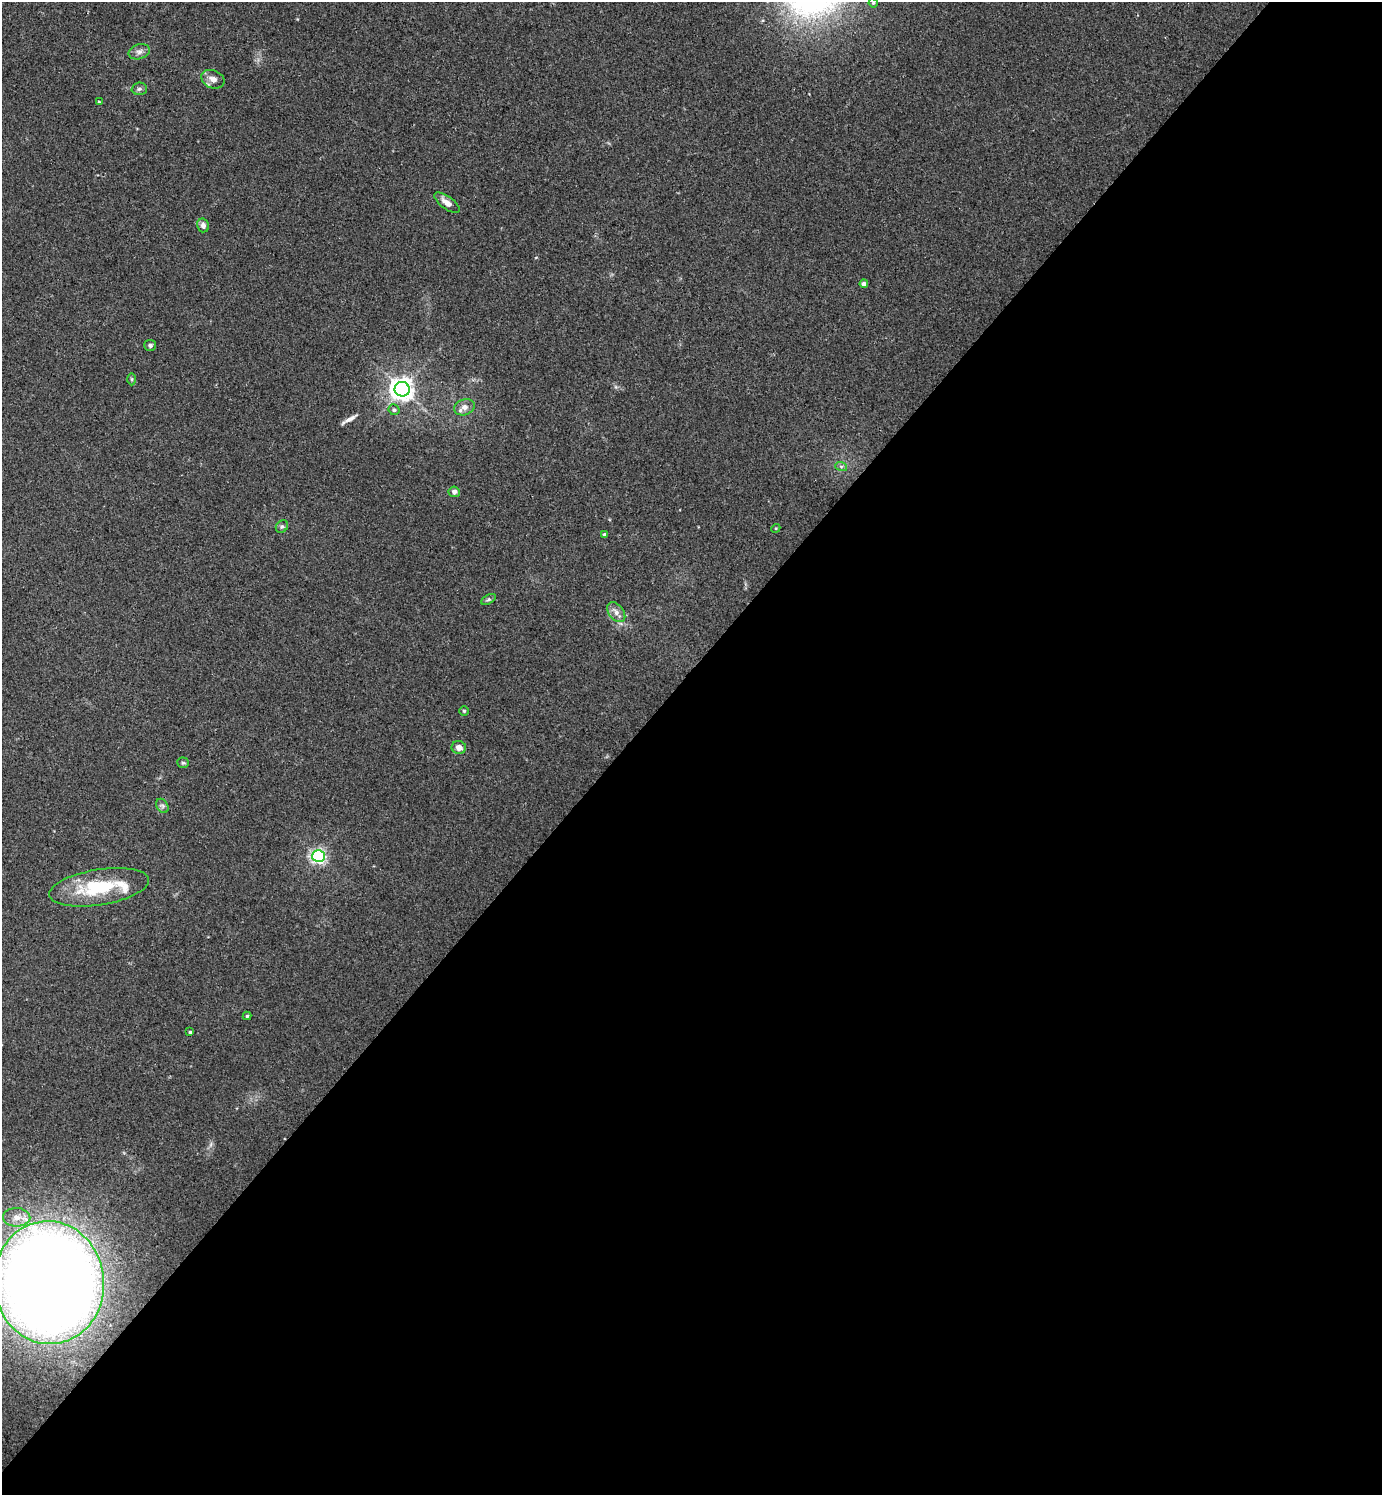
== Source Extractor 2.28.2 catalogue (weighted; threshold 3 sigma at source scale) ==
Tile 12 of 4 x 4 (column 4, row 3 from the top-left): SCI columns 4470-5849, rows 1533-3025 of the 6045 x 6042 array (HDU 1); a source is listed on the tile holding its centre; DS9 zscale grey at full resolution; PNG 1384 x 1497 px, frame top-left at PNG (2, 2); each listed source drawn as its Kron ellipse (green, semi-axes under 4 px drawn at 4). Shown black and unused: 55% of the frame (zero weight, under 2 of 3 exposures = <1% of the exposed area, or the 3 px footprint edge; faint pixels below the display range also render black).
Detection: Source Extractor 2.28.2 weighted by HDU 2 'WHT'; one run over the whole footprint, this tile lists its part. Background 0.0433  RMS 0.0074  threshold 0.0333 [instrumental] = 3 sigma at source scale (4.5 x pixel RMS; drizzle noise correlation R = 1.50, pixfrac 1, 0.05/0.05 arcsec/px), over >= 5 px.
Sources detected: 32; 1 long thin detection or spike segment (spike, bleed or trail) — neither listed nor drawn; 1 inside a brighter listed object's ellipse — not listed separately; the other 30 listed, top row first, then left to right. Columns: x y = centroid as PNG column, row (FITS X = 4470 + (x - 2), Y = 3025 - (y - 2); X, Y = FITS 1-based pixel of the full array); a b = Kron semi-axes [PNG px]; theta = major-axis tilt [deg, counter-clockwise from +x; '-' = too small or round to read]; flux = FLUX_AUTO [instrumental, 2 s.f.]
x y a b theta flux
873 3 5 4 - 0.91
139 52 11 7 17 3.3
213 79 12 9 -22 4.9
139 89 7 6 - 1.9
99 102 4 3 - 0.71
447 203 15 6 -36 5.8
203 225 7 6 - 3
864 284 4 4 - 3.2
150 345 6 5 - 1.8
132 379 6 4 -88 1
402 389 7 7 - 630
464 407 10 8 19 5
394 410 6 5 - 1.6
841 466 6 4 -18 1.2
454 492 5 5 - 2.9
282 527 7 5 50 1.5
776 528 4 3 - 0.7
604 534 3 3 - 1.2
489 599 8 4 30 1.3
616 612 11 7 -51 4.1
464 711 4 4 - 1
459 747 7 6 - 4.8
183 763 6 5 - 1.1
162 806 7 5 -59 2
319 856 6 6 - 200
99 887 50 17 9 47
247 1016 4 4 - 1
190 1032 3 3 - 0.79
17 1217 13 9 -2 7.3
49 1283 61 55 -84 1700
Isophote crosses this tile's border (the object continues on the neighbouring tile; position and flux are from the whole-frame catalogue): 1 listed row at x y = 49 1283